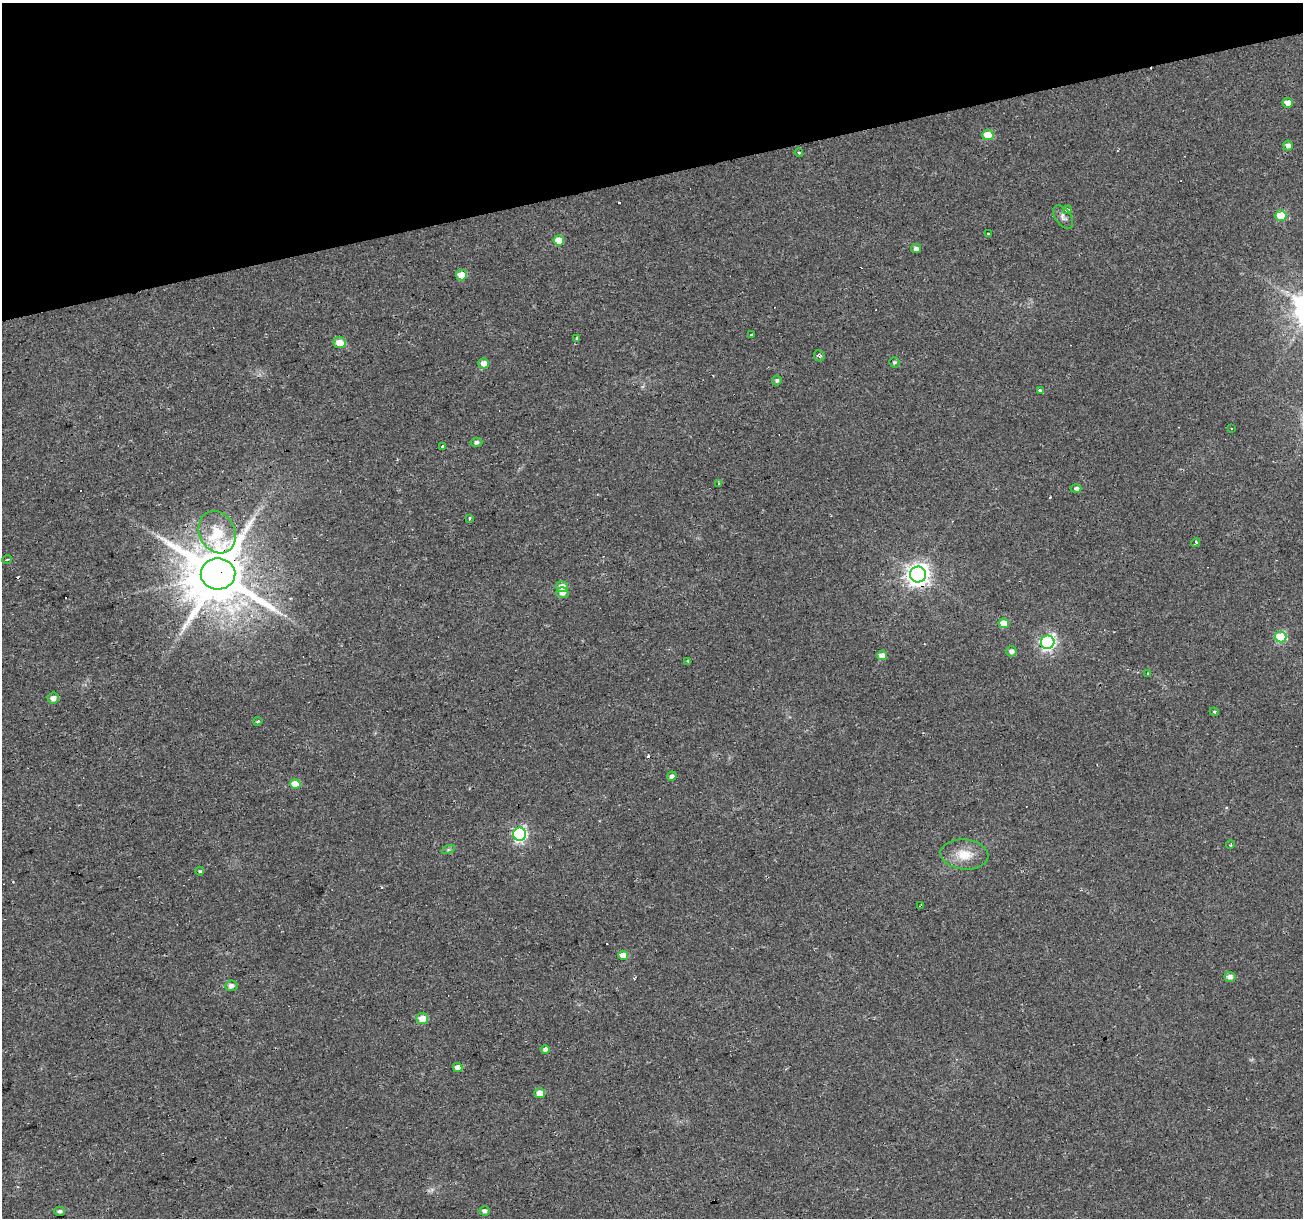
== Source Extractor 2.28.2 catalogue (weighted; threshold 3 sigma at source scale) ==
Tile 3 of 4 x 4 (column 3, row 1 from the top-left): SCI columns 2603-3903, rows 3695-4910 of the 5204 x 5007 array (HDU 1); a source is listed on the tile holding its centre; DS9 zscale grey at full resolution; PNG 1305 x 1220 px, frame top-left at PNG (2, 3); each listed source drawn as its Kron ellipse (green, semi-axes under 4 px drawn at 4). Shown black and unused: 14% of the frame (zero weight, under 2 of 3 exposures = <1% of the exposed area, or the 3 px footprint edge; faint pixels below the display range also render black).
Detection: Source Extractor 2.28.2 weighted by HDU 2 'WHT'; one run over the whole footprint, this tile lists its part. Background 0.0333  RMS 0.0067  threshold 0.0302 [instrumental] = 3 sigma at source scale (4.5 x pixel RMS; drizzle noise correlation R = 1.50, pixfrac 1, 0.0396/0.0396 arcsec/px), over >= 5 px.
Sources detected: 74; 14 cosmic-ray / hot-pixel residue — neither listed nor drawn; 1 inside a brighter listed object's ellipse — not listed separately; the other 59 listed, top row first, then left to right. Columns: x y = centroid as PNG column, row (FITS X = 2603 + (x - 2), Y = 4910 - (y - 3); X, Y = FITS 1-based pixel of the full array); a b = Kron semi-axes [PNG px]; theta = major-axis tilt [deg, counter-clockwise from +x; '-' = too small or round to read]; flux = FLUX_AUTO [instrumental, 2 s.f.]
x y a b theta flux
1288 103 5 5 - 5.9
988 135 5 5 - 18
1288 146 5 5 - 2.6
799 153 4 3 - 0.64
1067 210 4 4 - 4.7
1281 216 5 5 - 21
1063 217 13 7 -54 2.8
988 233 3 3 - 5.5
559 240 5 5 - 11
916 248 5 4 - 2.5
461 275 5 5 - 10
752 335 3 3 - 1.7
577 339 3 3 - 2.7
339 343 6 5 - 8.5
819 356 6 5 - 2
894 362 5 5 - 1
484 363 5 5 - 5
777 380 5 4 - 1.4
1040 391 4 4 - 1.4
1231 429 3 2 - 0.66
476 442 6 4 5 1.8
443 446 4 3 - 6.4
718 483 3 3 - 5.1
1076 489 5 4 - 3.2
470 518 3 3 - 2.3
217 532 22 17 -63 17
1196 543 4 3 - 3
7 559 5 3 - 0.61
218 574 17 15 2 5600
918 574 8 8 - 510
562 587 6 5 - 6.7
562 593 6 5 - 3.2
1004 623 5 4 - 11
1281 637 6 5 - 45
1048 642 7 6 - 170
1011 651 5 5 - 2.9
882 655 5 5 - 6
688 661 4 3 - 0.98
1148 674 4 3 - 0.55
53 698 5 5 - 4.1
1214 712 4 4 - 0.77
258 721 4 3 - 0.79
672 776 5 4 - 2.4
295 784 5 4 - 13
520 834 6 6 - 120
1230 845 4 3 - 0.55
448 850 7 4 19 1.1
964 855 24 15 -5 14
200 871 4 4 - 0.76
921 906 3 3 - 1.4
623 955 5 4 - 7.2
1230 977 5 5 - 2.9
231 986 6 5 - 3.2
422 1019 6 5 - 12
545 1049 5 4 - 2.5
457 1068 5 4 - 5.6
540 1093 5 5 - 7.3
60 1211 5 4 - 1.7
485 1211 5 4 - 2.8
Overlapping masked pixels (flux is a lower limit): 3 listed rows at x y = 218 574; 918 574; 921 906